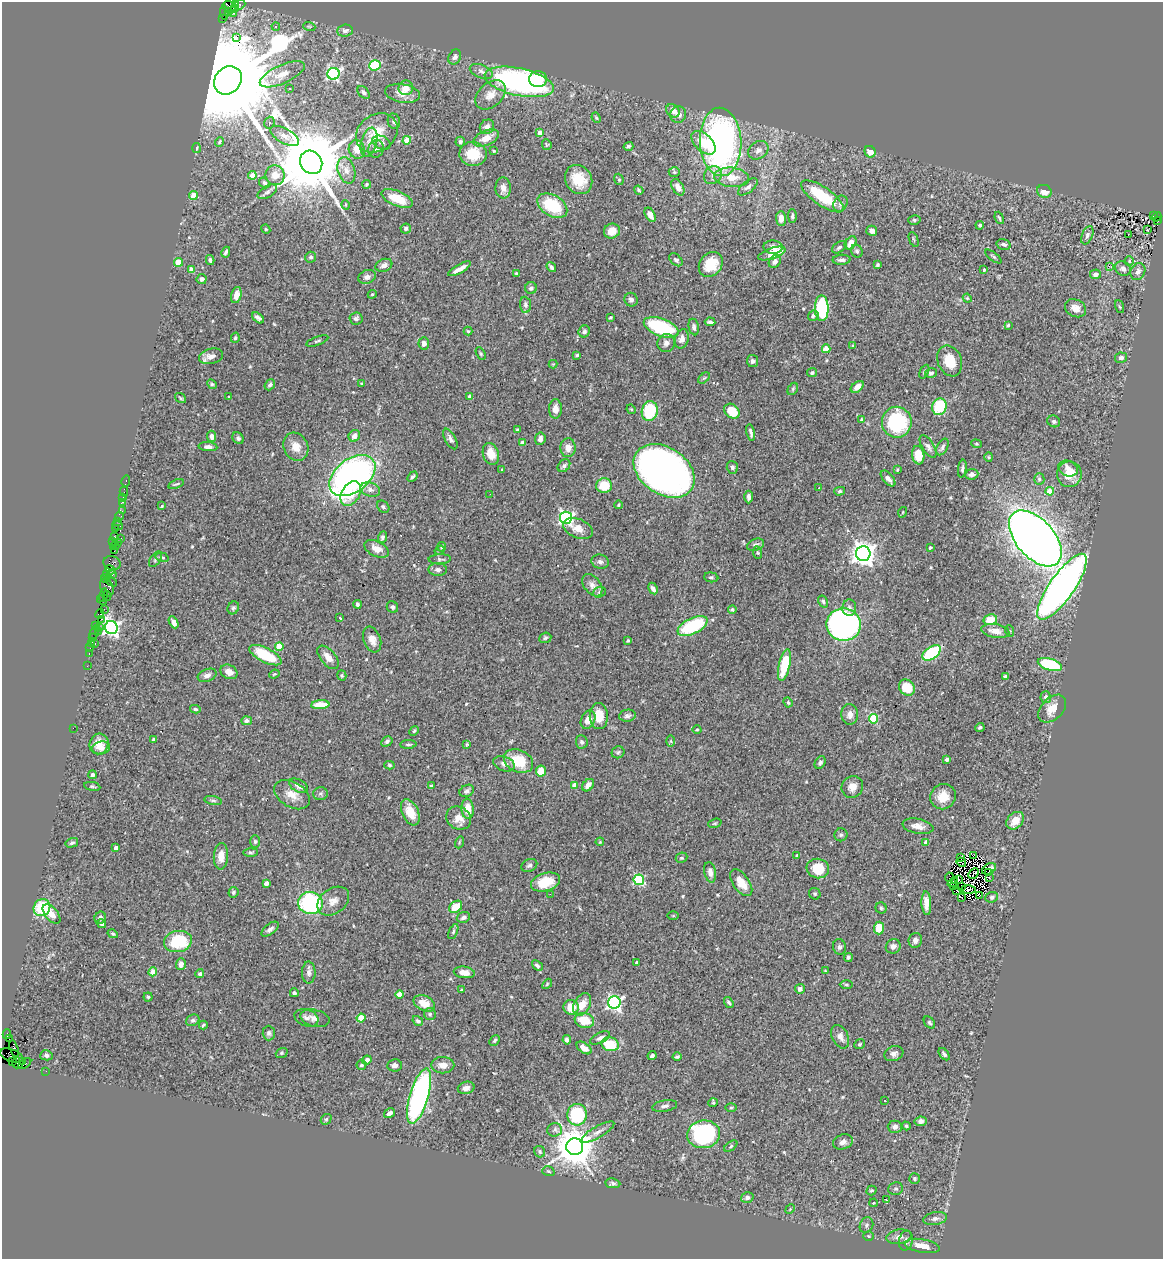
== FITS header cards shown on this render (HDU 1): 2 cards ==
NAXIS1  =                 1161
NAXIS2  =                 1257

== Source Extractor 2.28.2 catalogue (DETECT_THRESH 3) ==
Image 1161 x 1257 px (HDU 1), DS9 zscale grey, 1 PNG px = 1 image px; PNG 1165 x 1261 px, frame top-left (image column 1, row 1257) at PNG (2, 2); each listed source drawn as its Kron ellipse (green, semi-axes under 4 px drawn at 4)
Background 0.703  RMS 0.043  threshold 0.129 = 3 sigma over >= 5 px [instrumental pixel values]
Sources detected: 550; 6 with non-positive FLUX_AUTO (blend fragments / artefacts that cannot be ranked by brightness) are neither listed nor drawn; of the other 544, the 500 brightest by FLUX_AUTO listed and drawn (44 fainter detections omitted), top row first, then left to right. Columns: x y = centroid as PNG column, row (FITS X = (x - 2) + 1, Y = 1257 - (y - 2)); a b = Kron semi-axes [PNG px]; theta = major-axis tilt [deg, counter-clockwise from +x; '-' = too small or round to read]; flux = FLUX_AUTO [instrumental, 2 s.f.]
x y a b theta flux
235 3 3 3 - 59
240 4 6 4 39 6.2
229 7 7 5 -28 140
235 8 3 3 - 30
229 11 3 3 - 160
224 13 7 3 -89 34
234 13 3 2 - 14
223 19 3 2 - 100
309 26 6 4 -19 4
276 27 4 4 - 3.1
345 31 8 6 5 9.8
237 37 4 3 - 2100
455 57 8 6 63 8.3
375 65 5 5 - 200
481 71 12 6 -21 12
282 74 24 9 24 39
333 74 6 6 - 450
538 79 9 7 -1 48
228 80 15 13 47 91000
519 82 35 13 -12 730
406 88 7 7 - 31
289 89 3 2 - 3.7
364 92 7 5 -50 7.7
402 93 17 9 -10 28
490 95 17 12 41 36
673 111 7 6 - 22
678 114 8 8 - 17
596 118 5 4 - 3.8
394 121 8 6 -74 9
269 123 6 5 - 6.2
487 127 8 6 48 14
377 133 22 18 35 67
540 133 4 3 - 27
284 136 16 7 -29 21
486 138 13 7 24 32
407 140 4 4 - 46
220 142 5 4 - 5.2
369 142 15 8 75 19
460 142 5 4 - 7.1
721 142 34 20 -88 940
381 143 9 6 -24 12
703 143 14 8 -45 63
547 145 5 4 - 3.4
628 146 5 4 - 6.5
197 148 5 3 - 2.8
357 149 9 8 - 27
376 149 9 7 67 14
758 150 11 8 34 16
494 151 3 3 - 3.4
870 152 6 5 - 28
473 154 13 12 - 75
311 162 12 10 -55 38000
346 170 13 8 -74 24
674 172 5 4 - 4.4
252 175 4 4 - 41
275 175 10 9 - 30
713 175 9 8 - 18
731 177 17 9 -7 48
579 179 15 13 -58 64
619 179 6 4 -70 4.2
264 183 6 4 -51 6.3
367 184 4 3 - 4.4
678 187 9 5 -60 21
748 187 12 5 39 11
503 188 10 7 -88 18
639 190 5 3 - 3.8
1044 191 7 6 - 23
267 192 11 5 31 9.4
193 196 4 4 - 47
822 196 25 9 -34 130
397 198 17 7 -22 78
840 204 8 6 59 9.6
346 205 5 3 - 2.7
552 206 16 10 -31 120
650 215 7 5 -60 20
792 216 6 4 -89 6.1
1153 216 3 2 - 75
1157 217 5 3 - 58
999 218 6 3 -70 4.2
781 219 7 5 -90 21
914 220 6 5 - 5.2
1158 221 4 2 - 25
980 225 4 3 - 5.3
406 228 5 5 - 9.2
266 229 4 4 - 3.2
1147 230 3 2 - 5
612 231 8 7 - 31
872 231 5 5 - 12
1128 234 3 2 - 12
1087 235 9 5 68 8.6
914 239 8 2 -68 2.9
851 243 7 5 53 29
1004 244 7 5 -15 7.2
773 247 9 6 -1 16
839 247 8 5 33 7.6
857 251 6 5 - 7.3
226 252 5 3 - 6
772 254 14 5 18 60
311 257 5 5 - 6.4
993 257 10 3 -37 4.6
210 260 5 4 - 6.8
676 260 8 5 -42 7
841 260 9 5 3 9
775 261 7 5 53 13
1129 261 5 4 - 3.7
178 262 4 4 - 61
711 264 13 11 49 71
384 265 9 6 21 13
877 265 3 3 - 4.2
1109 266 3 2 - 5.3
551 267 5 3 - 6.5
460 269 13 4 30 21
984 269 4 3 - 8.5
1123 269 8 6 -32 11
191 270 4 4 - 36
1138 271 9 7 63 14
516 273 3 3 - 3.4
1095 274 5 5 - 10
367 277 9 6 21 12
202 279 5 5 - 6.8
531 288 6 6 - 9
372 294 4 4 - 3.4
236 295 8 5 76 26
967 298 4 3 - 2.6
631 300 7 6 - 11
525 305 8 5 -84 9.1
1119 307 7 3 -71 3
822 308 13 7 -89 210
1075 308 11 8 -27 26
813 316 6 4 48 6.7
610 317 4 3 - 3
258 318 7 4 -41 9.3
356 318 6 6 - 8.1
710 322 5 3 - 6.9
1008 325 4 3 - 3.7
661 327 18 8 -20 240
694 327 8 5 -80 8.5
468 331 4 4 - 3.4
584 331 6 5 - 6.4
235 338 5 4 - 4
682 339 10 6 76 22
317 341 11 3 20 5.2
424 343 6 5 - 10
666 343 9 8 - 15
853 345 4 3 - 2.8
826 349 4 4 - 63
481 354 7 4 -60 3.9
577 355 4 3 - 4.4
211 356 12 7 13 22
1121 358 6 5 - 9.8
752 361 6 5 - 8.8
950 361 16 12 -67 56
553 364 4 4 - 2.8
924 372 7 4 65 5.2
812 373 5 4 - 5.4
931 373 6 5 - 7.5
704 378 7 4 43 4.6
362 383 4 4 - 4
212 384 5 4 - 4.1
270 385 6 4 50 6.7
857 387 7 5 40 17
793 389 6 4 61 3.8
229 396 3 3 - 13
470 396 4 4 - 18
181 398 6 4 -36 3.7
939 407 8 7 - 110
555 409 9 6 89 20
631 409 5 4 - 2.9
650 411 10 8 79 150
732 411 8 6 -40 71
861 419 4 3 - 2.9
1054 421 7 5 -28 6.1
897 422 15 15 - 240
517 430 3 3 - 4.2
751 432 8 3 -78 7.8
212 436 5 4 - 13
354 436 6 5 - 16
238 438 6 5 - 6.5
450 439 11 5 -62 9.8
540 439 6 5 - 11
523 443 4 4 - 24
976 444 5 4 - 3.8
928 446 13 5 -58 11
208 447 9 4 -4 13
296 447 14 12 -62 37
942 447 9 5 61 8.3
568 448 9 7 -88 21
491 454 11 8 -73 40
918 455 9 6 -80 66
989 457 4 4 - 3.3
564 466 7 5 47 8.5
732 467 6 5 - 7.1
1068 468 10 7 -22 18
962 469 9 4 81 6
502 470 4 3 - 2.6
897 470 3 2 - 3.1
664 471 33 23 -34 1800
972 474 6 5 - 10
1069 474 13 12 - 58
352 475 26 16 38 1300
412 477 6 4 48 6.4
888 478 9 5 -48 14
1039 479 6 5 - 6
126 481 5 2 - 11
176 484 8 3 20 4.3
604 486 8 7 - 67
819 488 3 2 - 4
370 490 10 7 -19 13
124 491 5 2 - 23
840 491 5 4 - 4.8
1050 491 4 4 - 59
351 494 13 9 59 48
490 494 3 2 - 2.8
123 497 3 2 - 2.6
749 497 6 4 88 9.1
122 502 4 3 - 32
618 505 4 3 - 3.6
162 506 4 3 - 2.8
383 507 7 5 -41 5.2
122 511 3 2 - 6.4
903 512 5 3 - 2.7
119 516 4 3 - 36
566 518 6 6 - 650
118 521 3 2 - 9.2
118 525 5 3 - 12
578 528 15 9 -22 29
116 529 2 2 - 34
114 537 3 3 - 44
382 537 6 4 71 5.7
121 538 3 2 - 48
1035 538 33 19 -48 3600
113 542 3 2 - 29
118 543 3 2 - 9.7
755 545 9 6 21 10
115 546 5 2 - 36
442 547 5 3 - 3.6
930 548 3 3 - 5
376 549 13 7 -25 28
440 550 5 4 - 6.6
114 551 2 2 - 23
757 552 6 4 -82 3.9
863 553 7 7 - 2500
162 557 7 4 -15 4.4
155 559 9 5 54 6.4
440 559 11 5 3 6.2
600 562 9 7 -15 9.4
112 563 8 7 - 99
110 570 5 4 - 410
438 570 9 6 -1 9.8
106 574 3 2 - 28
112 574 4 4 - 160
711 577 7 5 -6 5.7
105 578 4 3 - 55
111 581 6 2 -36 35
592 585 12 8 -53 18
107 587 9 6 -68 140
1062 587 39 12 55 2000
653 589 6 4 -61 13
599 592 6 5 - 5.9
103 595 7 3 76 91
107 596 5 3 - 42
102 600 6 3 -45 37
823 602 6 4 -58 6.8
357 604 4 4 - 6.2
392 607 6 5 - 6.6
233 608 6 5 - 6.2
849 608 8 7 - 8.7
104 609 2 2 - 64
732 610 4 4 - 5.3
100 614 5 4 - 41
339 618 3 3 - 7.2
101 619 3 2 - 29
990 620 7 5 12 47
174 622 6 4 -62 14
844 625 17 16 - 890
95 626 4 3 - 57
693 626 16 8 26 200
100 627 3 2 - 27
111 627 7 6 - 1100
995 631 14 7 -9 26
1010 631 6 3 -71 2.6
95 632 7 3 66 40
98 632 3 2 - 13
93 637 2 2 - 14
545 638 6 5 - 4.9
372 640 13 8 -70 25
628 640 3 3 - 4.1
95 643 3 2 - 58
91 644 4 2 - 4.8
279 646 4 4 - 65
90 648 2 2 - 6.8
89 653 3 2 - 38
932 653 10 6 35 230
265 655 18 7 -27 120
328 657 14 7 -50 23
1050 664 12 6 -17 210
784 665 16 5 77 100
87 666 2 2 - 11
229 672 9 6 -28 23
274 674 5 3 - 2.9
207 675 10 6 19 12
342 675 5 4 - 3.9
1006 677 4 3 - 6.4
907 688 9 7 -45 70
1046 697 6 5 - 7.3
788 702 5 4 - 3.5
320 705 9 4 5 54
195 709 5 3 - 4.7
1052 709 16 10 45 38
850 714 10 8 -86 20
599 716 13 9 -89 49
627 716 8 6 8 9.2
873 719 5 4 - 170
588 720 9 7 65 26
246 721 5 4 - 7.3
980 727 4 4 - 6.4
73 728 2 2 - 35
697 730 4 3 - 2.7
414 731 5 4 - 3.7
153 739 4 4 - 4.4
387 741 6 4 33 6.8
671 741 5 4 - 3
582 742 7 6 - 7
99 744 10 9 - 31
408 744 8 3 2 5.1
467 744 4 4 - 3
101 748 9 6 9 16
618 752 6 6 - 5
947 759 3 3 - 13
518 761 15 11 -25 92
820 763 7 5 60 8.7
504 764 11 7 -21 15
389 765 5 4 - 3.8
541 771 5 5 - 46
92 775 4 4 - 6.7
575 785 4 4 - 34
588 785 7 5 50 18
92 786 8 4 -9 4.7
299 786 10 6 -29 14
431 786 4 3 - 4.7
852 787 11 10 - 25
467 791 7 5 28 9.1
321 794 7 6 - 7.1
292 795 19 12 -31 36
943 797 13 12 - 40
213 800 9 3 -11 5.1
468 809 10 6 -87 43
410 812 14 8 -66 54
459 818 13 11 -32 31
1015 821 10 7 45 32
715 823 7 4 18 4.6
918 826 15 7 -10 21
841 835 6 6 - 6
255 841 6 5 - 5.4
459 842 6 3 71 3.2
600 842 4 3 - 2.6
926 842 4 4 - 19
72 843 6 4 15 5.9
116 848 4 4 - 10
251 852 7 4 0 4.6
974 855 3 2 - 8.8
221 856 13 7 87 30
797 856 4 3 - 8.4
681 858 6 5 - 5.1
961 858 3 2 - 2.8
961 862 5 2 - 2.9
529 865 8 6 24 8.3
818 868 11 10 - 76
989 869 7 5 28 10
710 872 10 5 -79 14
974 873 6 2 44 5.4
989 873 3 3 - 5.2
949 877 5 2 - 2.9
989 877 3 2 - 4.1
639 880 5 5 - 250
958 880 3 2 - 3
545 882 15 9 16 77
953 882 6 2 38 2.7
266 883 4 4 - 18
741 883 15 8 -54 40
962 886 2 2 - 3
953 887 3 2 - 5.5
969 889 7 3 -1 7.5
957 891 3 2 - 5.4
233 892 5 5 - 5.1
550 894 3 2 - 3.3
815 894 6 5 - 5
979 896 2 2 - 8.3
992 897 6 5 - 7.4
961 898 4 2 - 8.3
333 901 17 12 36 29
310 903 12 11 - 330
926 903 12 5 -87 22
456 907 7 5 40 53
42 908 9 8 - 140
881 908 5 5 - 5.2
52 914 11 6 -51 27
673 916 6 4 0 2.6
463 917 7 5 19 9.4
100 918 6 5 - 12
101 924 5 4 - 6
879 928 6 5 - 51
270 929 10 5 39 9.9
453 932 8 4 64 4.8
113 934 5 3 - 3.8
915 940 7 6 - 12
178 941 14 10 11 150
893 946 7 7 - 12
839 947 8 6 -73 7.5
848 957 4 4 - 5.2
636 962 3 3 - 4.7
181 964 5 5 - 14
537 966 6 4 -41 6.6
825 971 3 2 - 2.7
153 972 4 4 - 48
464 972 10 6 -7 24
309 973 11 7 89 11
200 974 4 4 - 7.5
547 984 6 3 47 3.4
846 984 7 3 0 3.7
800 989 5 5 - 13
462 990 4 3 - 3.1
294 993 4 4 - 6.8
400 994 4 4 - 44
148 997 4 4 - 4.1
614 1002 6 6 - 750
729 1002 6 3 -54 5.6
424 1003 11 7 -27 36
582 1004 12 8 61 34
571 1007 7 7 - 46
430 1014 6 6 - 5.2
306 1018 12 8 -19 13
315 1018 15 8 -13 18
361 1018 4 4 - 71
193 1020 7 5 29 6.5
584 1020 10 7 -16 60
418 1021 6 4 -32 6.8
929 1023 7 4 -51 4.9
203 1025 4 3 - 4.2
269 1033 7 6 - 7.4
7 1034 5 2 - 16
840 1037 12 8 -63 18
600 1038 11 5 26 11
9 1039 3 2 - 3.6
495 1040 6 4 47 4.8
567 1040 4 4 - 9.3
610 1044 9 7 -15 93
860 1044 5 4 - 3.8
584 1048 8 5 -35 27
14 1049 8 4 -74 160
282 1053 6 4 21 4.3
894 1054 10 7 19 12
944 1054 7 4 -52 6.8
46 1055 6 5 - 7.3
12 1056 12 6 -21 170
652 1056 4 4 - 7.5
677 1056 4 3 - 5.2
367 1060 5 4 - 11
22 1061 3 3 - 33
12 1062 2 2 - 7.4
18 1063 6 5 - 99
25 1064 7 3 35 46
361 1065 5 4 - 5.3
394 1065 7 6 - 13
443 1065 11 8 -1 25
46 1071 2 2 - 11
466 1088 8 6 13 17
419 1096 28 9 73 640
885 1101 3 2 - 4.3
713 1103 5 4 - 5.2
665 1106 13 5 10 10
731 1108 5 3 - 3.2
390 1113 6 4 32 13
577 1115 11 10 - 210
326 1119 6 5 - 4.2
921 1121 6 5 - 11
906 1126 4 3 - 4.4
895 1127 7 6 - 11
555 1130 7 6 - 10
598 1132 18 5 29 16
703 1134 16 14 8 450
843 1142 10 7 20 14
731 1146 7 4 37 4.5
575 1147 8 8 - 9000
540 1152 6 5 - 5.1
548 1171 6 4 -16 4.7
914 1178 5 5 - 4.4
613 1183 7 5 -7 6.6
896 1189 7 6 - 7.2
871 1191 5 4 - 5.2
747 1198 6 5 - 7.5
887 1200 4 2 - 21
874 1203 4 3 - 3
790 1209 5 4 - 2.7
935 1218 12 6 10 12
866 1225 8 6 66 8.8
869 1236 5 5 - 3.7
899 1237 13 7 8 16
906 1240 10 6 78 12
922 1246 17 6 -10 47
At the frame edge (FLAGS 8, measured only in part): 1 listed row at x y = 235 3
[44 fainter detections neither listed nor drawn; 6 non-positive-flux detections neither listed nor drawn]